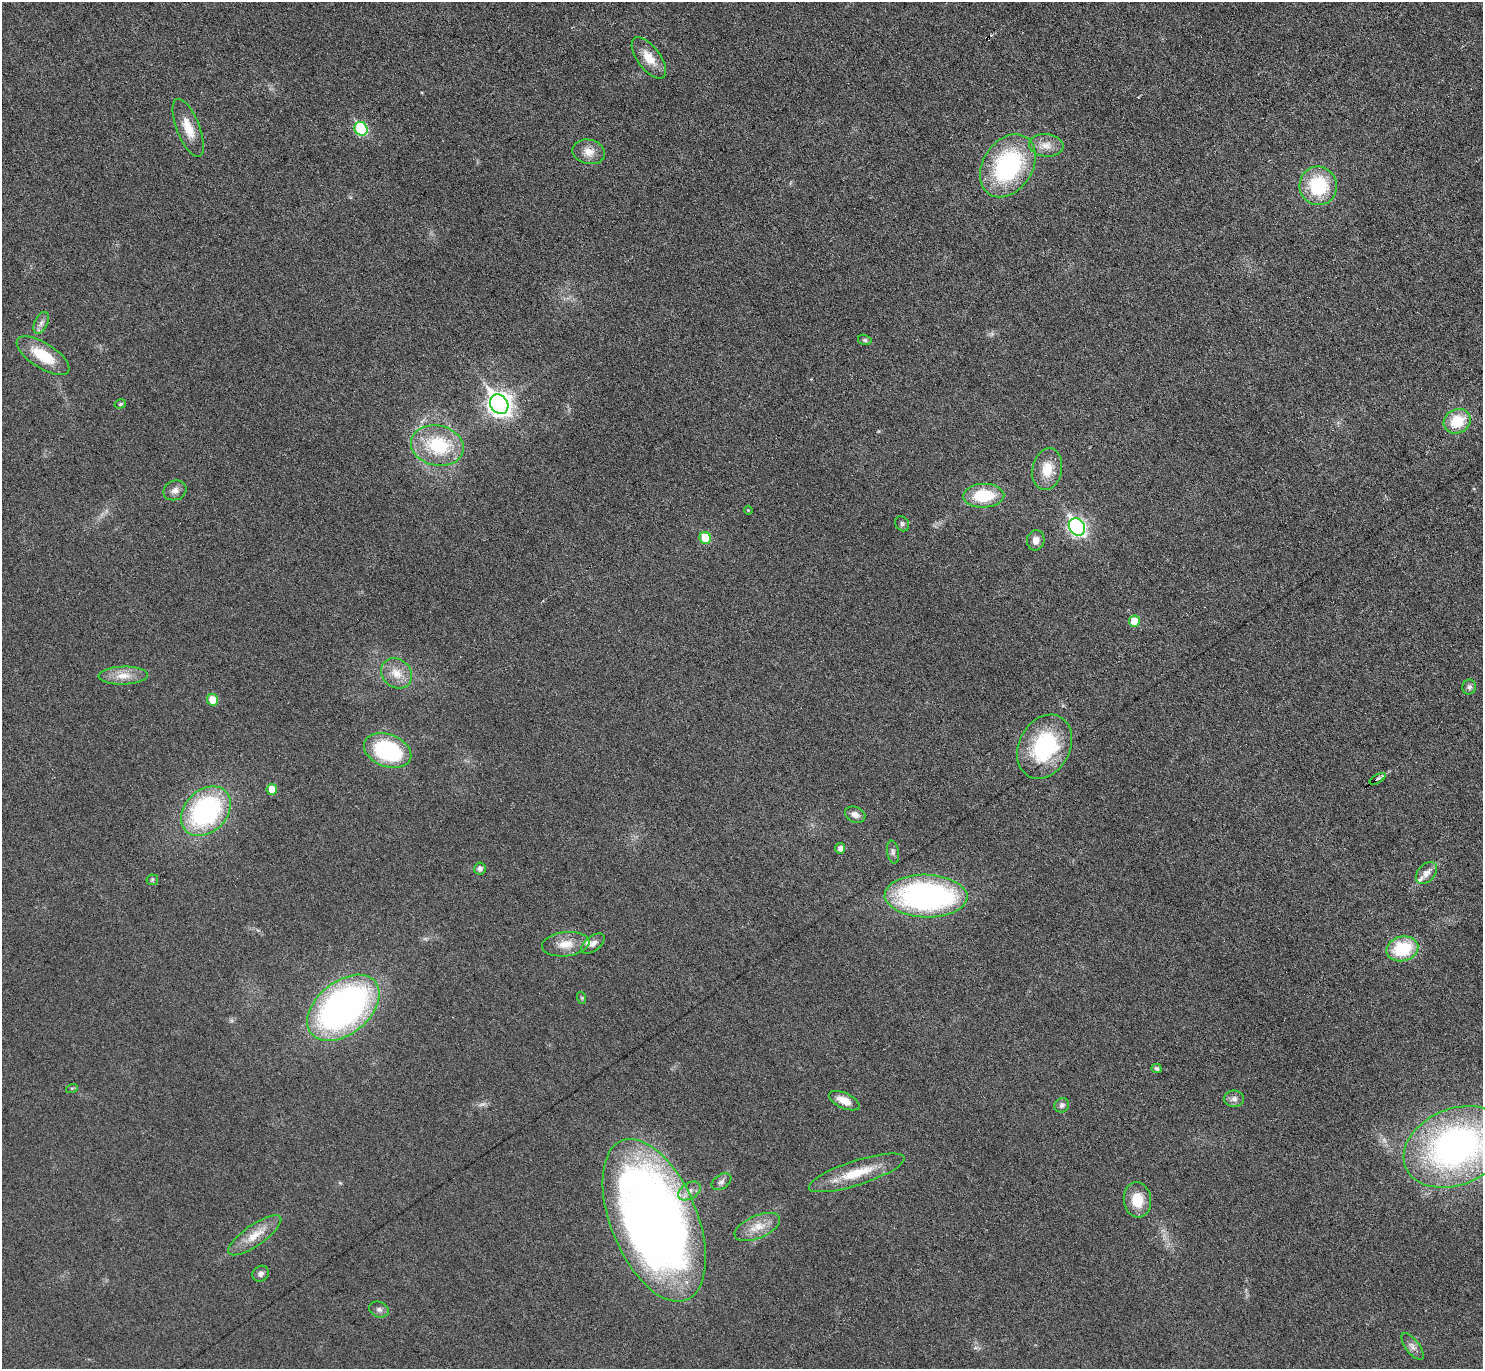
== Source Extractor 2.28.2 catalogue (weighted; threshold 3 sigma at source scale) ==
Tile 10 of 4 x 4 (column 2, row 3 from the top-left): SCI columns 1482-2962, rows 1523-2889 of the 5926 x 5921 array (HDU 1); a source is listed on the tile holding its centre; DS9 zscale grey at full resolution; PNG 1485 x 1371 px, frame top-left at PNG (2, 2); each listed source drawn as its Kron ellipse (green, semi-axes under 4 px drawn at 4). Shown black and unused: <1% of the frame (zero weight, under 3 of 6 exposures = <1% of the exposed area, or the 3 px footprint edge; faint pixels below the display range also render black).
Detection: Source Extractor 2.28.2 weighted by HDU 2 'WHT'; one run over the whole footprint, this tile lists its part. Background 0.0346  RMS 0.004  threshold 0.0163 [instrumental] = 3 sigma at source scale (4.09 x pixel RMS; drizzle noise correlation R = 1.36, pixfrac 0.8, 0.05/0.05 arcsec/px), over >= 5 px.
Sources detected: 63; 1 cosmic-ray / hot-pixel residue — neither listed nor drawn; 2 inside a brighter listed object's ellipse — not listed separately; the other 60 listed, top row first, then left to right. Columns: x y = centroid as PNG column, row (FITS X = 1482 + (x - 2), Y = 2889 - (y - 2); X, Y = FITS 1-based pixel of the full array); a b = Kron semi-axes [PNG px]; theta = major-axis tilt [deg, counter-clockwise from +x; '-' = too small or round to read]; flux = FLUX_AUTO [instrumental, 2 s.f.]
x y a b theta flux
649 58 24 11 -53 6.5
188 128 31 11 -68 7.1
361 129 7 6 - 28
1046 145 17 11 -5 3.9
589 152 16 12 -11 4.1
1008 166 34 24 57 48
1318 186 19 18 - 22
41 323 11 6 64 1.7
865 340 7 5 -16 0.69
43 356 30 12 -32 13
120 404 6 4 16 0.57
499 404 10 8 -54 260
1457 421 14 12 30 11
437 446 27 20 -12 21
1047 469 21 14 79 7.4
175 490 12 9 22 2.1
984 496 20 12 2 16
748 510 4 3 - 0.33
902 524 8 6 -58 0.87
1077 527 9 7 -53 110
705 538 6 5 - 10
1036 540 10 8 77 2.8
1134 621 5 5 - 7.2
397 673 16 14 -43 5.5
123 676 24 9 2 4.9
1469 687 7 6 - 1.1
213 700 6 5 - 5.9
1044 747 34 25 62 35
388 750 24 16 -21 37
1378 779 9 3 30 0.81
272 789 5 5 - 4.8
206 811 28 21 44 62
855 815 10 7 -21 2.1
840 848 5 5 - 1.8
893 852 11 6 -80 1.3
480 868 6 5 - 1.4
1426 873 13 8 48 2.7
152 880 6 5 - 0.62
926 896 41 21 -1 100
566 944 24 12 7 5.8
593 944 13 7 37 2
1402 949 16 12 14 19
582 998 6 4 -72 0.46
343 1008 41 26 39 140
1156 1068 5 4 - 1
72 1088 6 4 18 0.43
1234 1099 10 8 0 1.6
844 1101 16 7 -25 4.9
1062 1105 7 7 - 1.2
1456 1147 54 38 22 140
857 1173 50 12 18 13
721 1182 11 7 35 1.4
689 1191 12 8 32 2.5
1137 1200 18 13 -83 8.3
654 1220 86 43 -68 410
757 1227 24 11 23 6
255 1235 31 10 35 6.7
261 1274 9 7 38 1.4
379 1309 10 7 -22 1.4
1412 1346 16 6 -53 2.1
Isophote crosses this tile's border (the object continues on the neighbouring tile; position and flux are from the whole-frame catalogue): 1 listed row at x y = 1456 1147